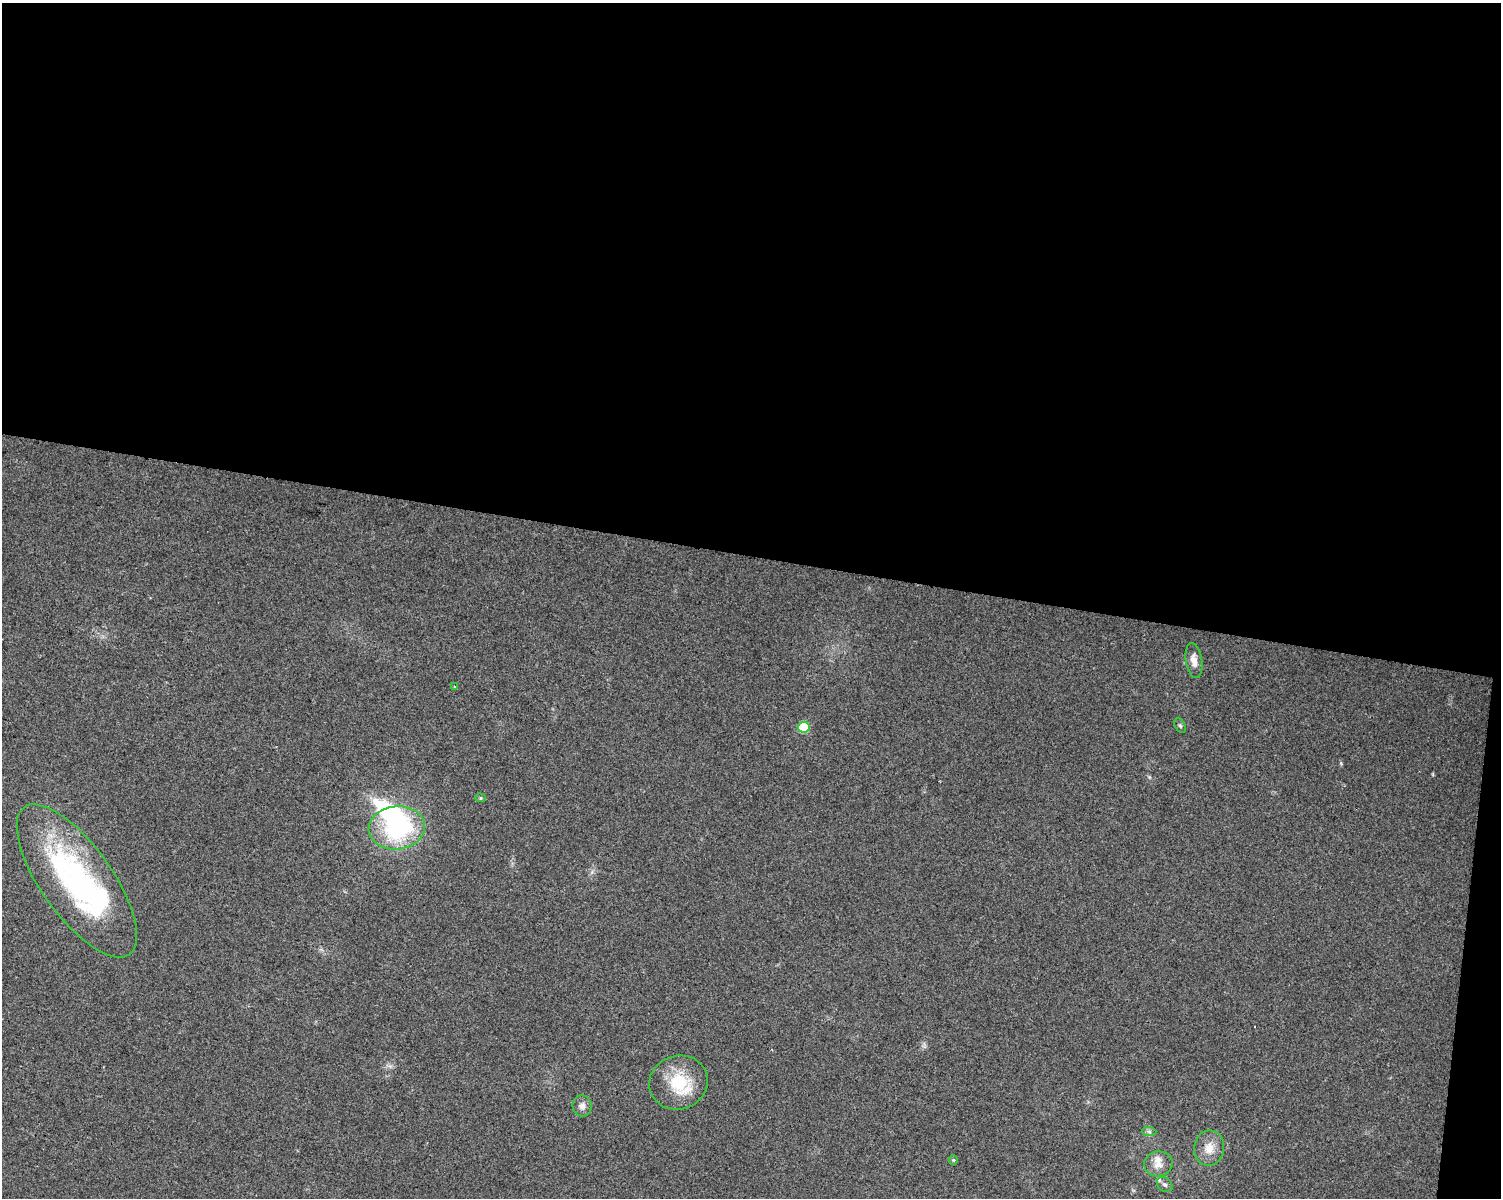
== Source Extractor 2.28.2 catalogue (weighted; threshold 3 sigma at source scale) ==
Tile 3 of 3 x 4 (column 3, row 1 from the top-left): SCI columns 3281-4779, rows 3588-4783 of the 5002 x 4788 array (HDU 1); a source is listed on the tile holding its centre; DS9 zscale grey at full resolution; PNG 1503 x 1200 px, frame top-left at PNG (2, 3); each listed source drawn as its Kron ellipse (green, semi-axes under 4 px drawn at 4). Shown black and unused: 47% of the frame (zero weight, under 2 of 3 exposures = <1% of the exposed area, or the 3 px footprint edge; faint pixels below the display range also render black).
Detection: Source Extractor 2.28.2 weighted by HDU 2 'WHT'; one run over the whole footprint, this tile lists its part. Background 0.0647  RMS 0.0074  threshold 0.0335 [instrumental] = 3 sigma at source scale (4.5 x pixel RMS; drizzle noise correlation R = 1.50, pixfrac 1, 0.0396/0.0396 arcsec/px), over >= 5 px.
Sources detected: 16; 1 inside a brighter object's white glare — neither listed nor drawn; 1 inside a brighter listed object's ellipse — not listed separately; the other 14 listed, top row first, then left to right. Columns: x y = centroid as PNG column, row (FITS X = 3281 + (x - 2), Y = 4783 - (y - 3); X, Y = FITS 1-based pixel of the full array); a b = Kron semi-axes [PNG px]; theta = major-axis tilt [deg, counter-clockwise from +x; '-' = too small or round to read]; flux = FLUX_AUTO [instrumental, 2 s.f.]
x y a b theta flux
1194 661 17 8 -81 6.7
455 687 3 3 - 0.89
1180 726 8 5 -62 1.3
804 727 6 5 - 37
480 798 5 4 - 1.2
397 828 28 21 5 84
77 881 90 35 -54 170
678 1082 30 26 18 33
582 1106 10 9 - 4.1
1149 1132 7 4 -1 1.6
1209 1148 18 15 81 11
953 1160 5 4 - 0.86
1158 1164 14 12 11 8.1
1165 1185 9 6 -41 2.4